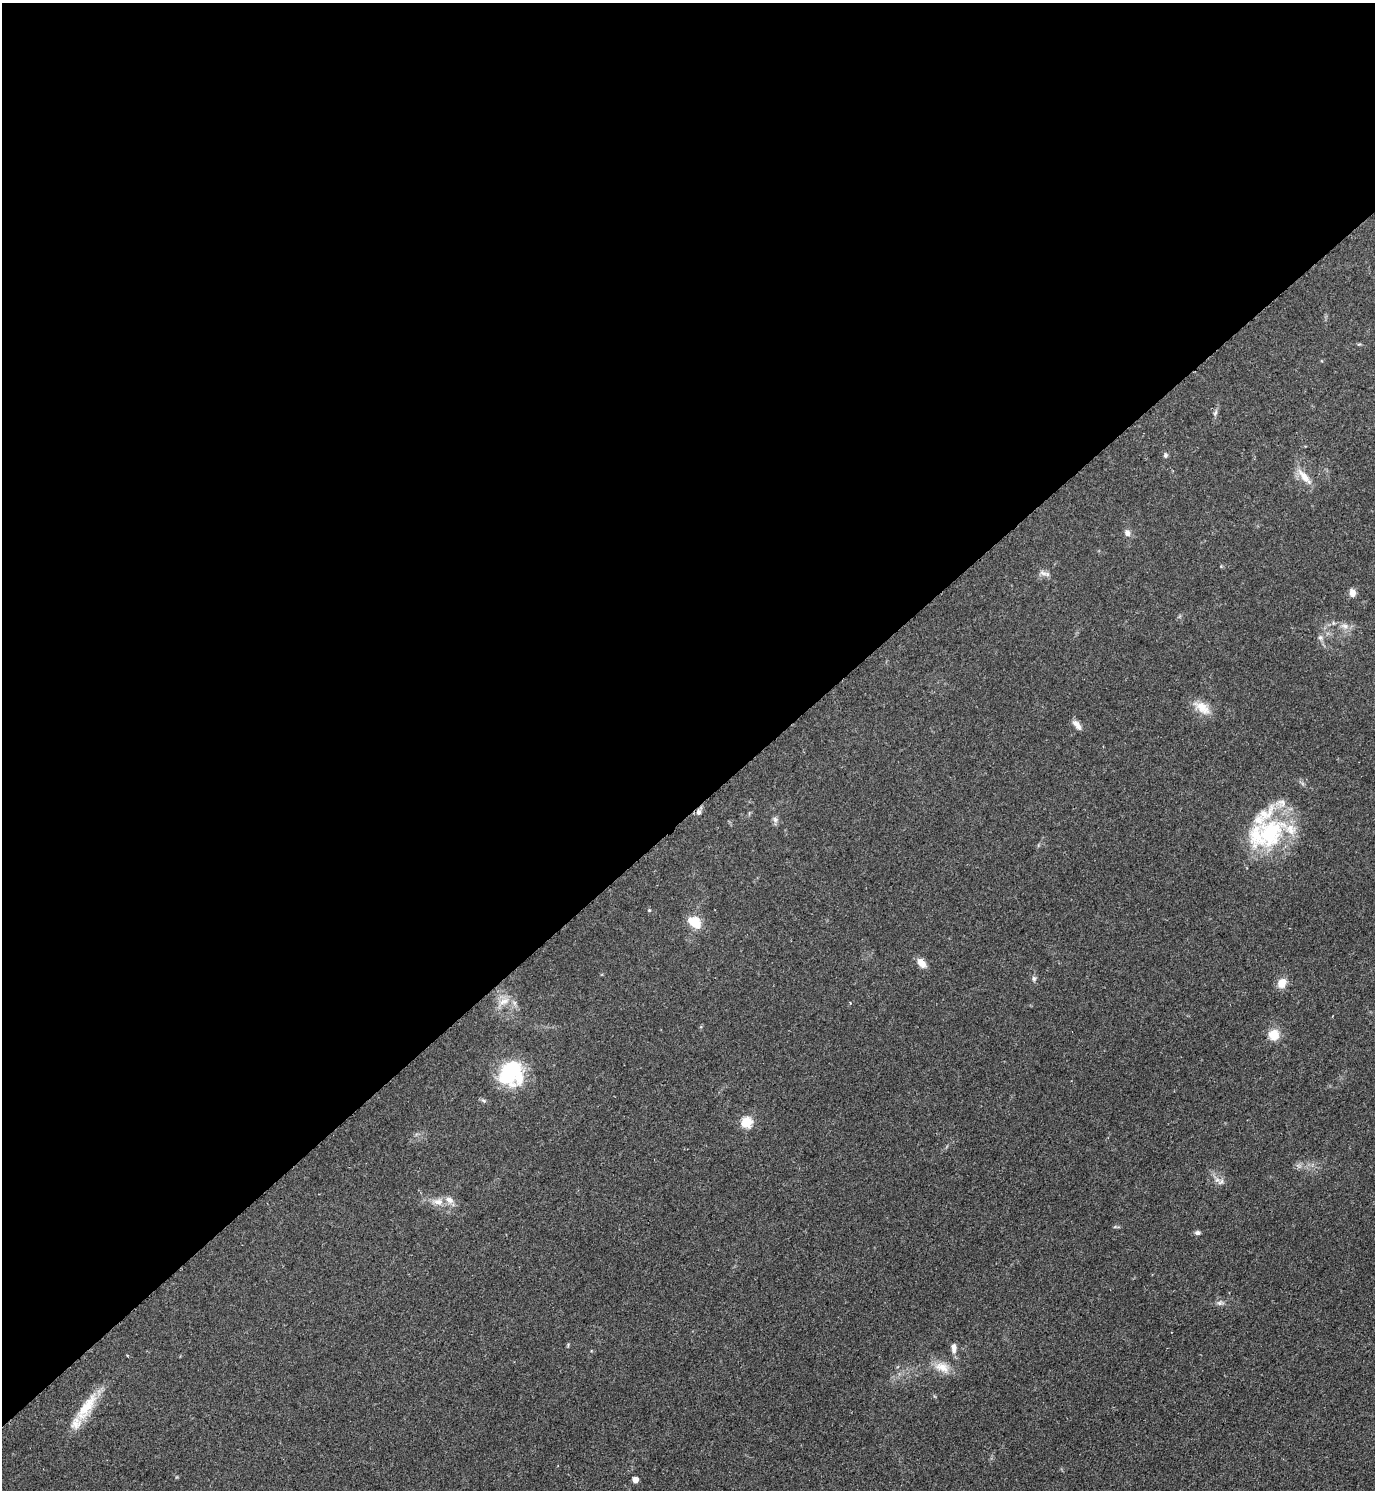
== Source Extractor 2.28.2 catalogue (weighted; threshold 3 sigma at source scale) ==
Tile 2 of 4 x 4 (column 2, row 1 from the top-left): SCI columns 1686-3058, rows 4471-5958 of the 5971 x 5974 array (HDU 1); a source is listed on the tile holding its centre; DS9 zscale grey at full resolution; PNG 1377 x 1492 px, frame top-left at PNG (2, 3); no overlay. Shown black and unused: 55% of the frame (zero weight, under 2 of 3 exposures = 1% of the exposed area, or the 3 px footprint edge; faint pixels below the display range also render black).
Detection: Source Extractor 2.28.2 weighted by HDU 2 'WHT'; one run over the whole footprint, this tile lists its part. Background 0.0798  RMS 0.0076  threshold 0.034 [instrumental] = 3 sigma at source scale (4.5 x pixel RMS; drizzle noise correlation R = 1.50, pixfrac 1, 0.05/0.05 arcsec/px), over >= 5 px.
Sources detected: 35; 1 inside a brighter object's white glare — not listed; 4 inside a brighter listed object's ellipse — not listed separately; the other 30 listed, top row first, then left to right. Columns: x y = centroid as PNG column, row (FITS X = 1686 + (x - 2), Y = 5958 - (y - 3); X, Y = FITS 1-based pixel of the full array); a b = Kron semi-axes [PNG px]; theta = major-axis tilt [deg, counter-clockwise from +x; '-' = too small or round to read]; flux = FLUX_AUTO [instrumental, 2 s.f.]
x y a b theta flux
1215 413 9 4 55 1.6
1165 455 7 6 - 1.7
1304 477 26 8 -50 9
1127 533 9 7 -65 3.4
1043 573 12 6 -27 3.3
1352 593 9 7 -80 4.3
1345 626 10 6 -10 3.9
1320 638 8 6 -68 2
1202 707 24 12 -38 12
1077 725 14 6 -53 4.5
698 812 8 7 - 2.6
775 820 9 6 -64 2.3
1270 833 49 35 51 74
649 910 4 4 - 0.76
695 922 17 13 -38 14
921 963 12 7 -49 6.6
1034 978 7 5 -88 1.8
1282 983 10 8 64 9.3
504 1001 16 9 18 7.4
1274 1035 11 11 - 12
510 1072 33 24 63 48
746 1122 6 5 - 52
1221 1182 11 6 45 2.6
438 1202 14 9 -4 6.6
1197 1233 7 5 1 2.1
1220 1303 9 6 -2 2.3
954 1348 14 7 -89 3.9
942 1367 20 13 -20 11
86 1407 46 14 56 24
635 1480 5 4 - 6.9